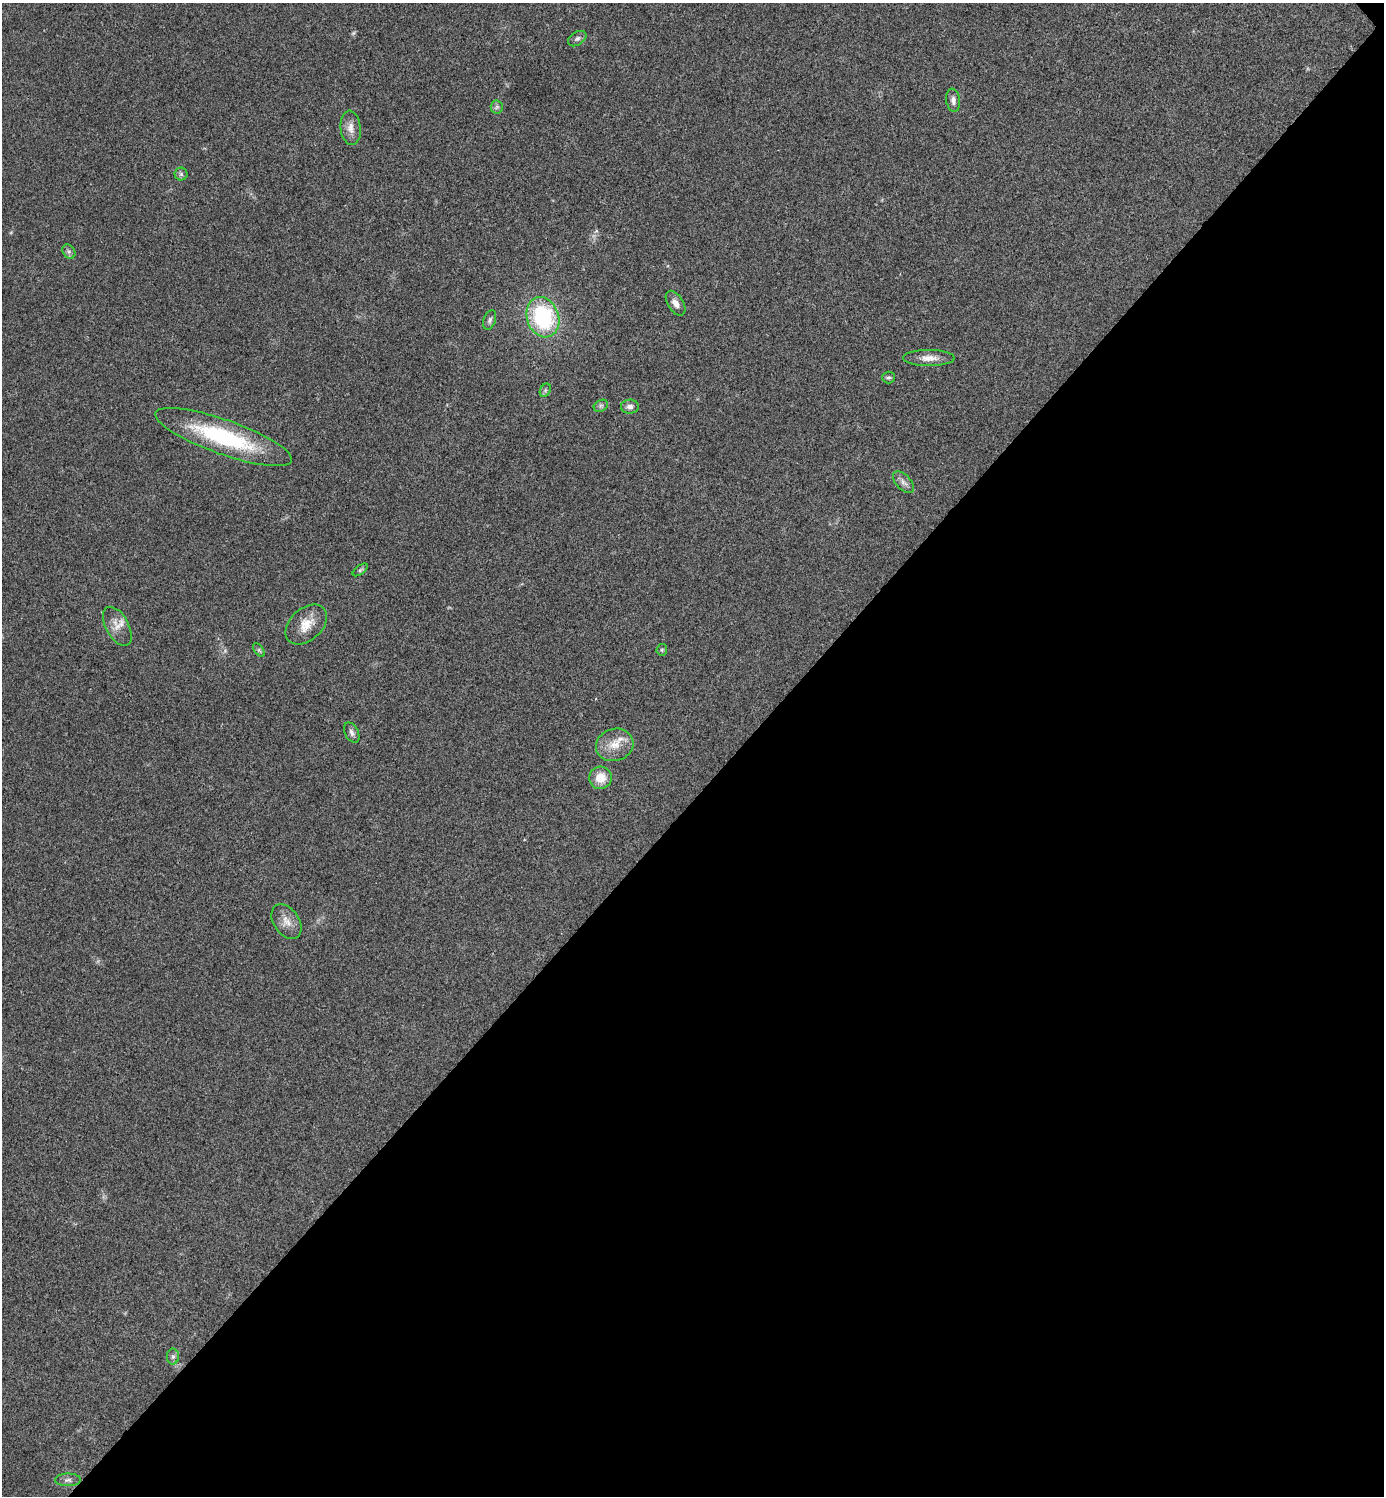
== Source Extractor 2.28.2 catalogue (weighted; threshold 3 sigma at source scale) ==
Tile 12 of 4 x 4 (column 4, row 3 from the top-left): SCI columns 4303-5684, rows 1501-2994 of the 5985 x 5985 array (HDU 1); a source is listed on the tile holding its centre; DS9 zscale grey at full resolution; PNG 1386 x 1498 px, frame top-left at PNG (2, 3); each listed source drawn as its Kron ellipse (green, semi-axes under 4 px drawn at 4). Shown black and unused: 47% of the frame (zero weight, under 3 of 4 exposures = <1% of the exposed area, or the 3 px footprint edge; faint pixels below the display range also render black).
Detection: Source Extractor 2.28.2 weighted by HDU 2 'WHT'; one run over the whole footprint, this tile lists its part. Background 0.0204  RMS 0.004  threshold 0.0181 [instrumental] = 3 sigma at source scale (4.5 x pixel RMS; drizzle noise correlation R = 1.50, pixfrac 1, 0.05/0.05 arcsec/px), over >= 5 px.
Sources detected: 28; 1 too faint to see at this stretch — neither listed nor drawn; the other 27 listed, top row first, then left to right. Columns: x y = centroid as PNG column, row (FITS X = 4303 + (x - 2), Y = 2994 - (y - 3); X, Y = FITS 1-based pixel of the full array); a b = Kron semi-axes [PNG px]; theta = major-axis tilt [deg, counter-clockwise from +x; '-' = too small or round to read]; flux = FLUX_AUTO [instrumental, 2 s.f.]
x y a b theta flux
577 39 10 6 32 1.2
953 100 12 7 -82 1.8
497 107 6 6 - 0.92
351 128 17 10 -84 3.3
181 174 6 6 - 0.86
69 251 8 6 -54 1
676 303 14 8 -58 2.4
543 317 20 16 -71 39
490 320 10 6 71 1.2
929 358 26 8 0 3.9
888 377 6 6 - 0.77
545 390 7 5 60 0.69
601 406 7 5 30 0.88
630 407 9 7 2 1.8
223 437 72 17 -19 42
904 482 13 7 -46 2
360 570 9 4 36 0.8
306 624 24 15 42 6.7
117 626 21 11 -61 4.6
259 650 8 4 -54 0.68
662 650 6 5 - 0.59
352 733 11 6 -62 1.6
615 745 19 16 19 6.6
600 778 11 11 - 6.4
286 922 19 12 -56 4.4
173 1356 8 6 -90 1.1
68 1480 13 6 1 1.5